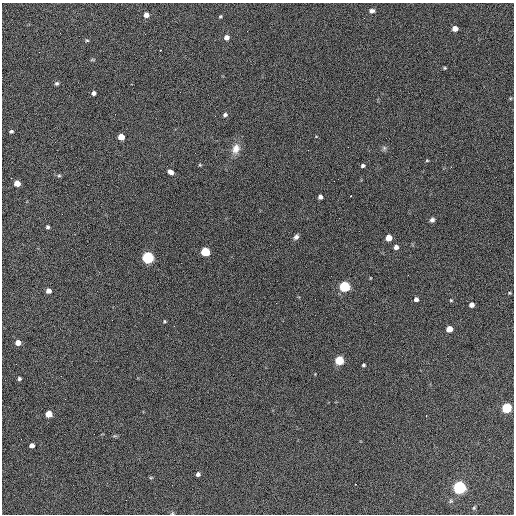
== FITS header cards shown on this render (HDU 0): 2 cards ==
NAXIS1  =                  512 / Axis length
NAXIS2  =                  512 / Axis length

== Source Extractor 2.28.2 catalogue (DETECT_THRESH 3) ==
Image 512 x 512 px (HDU 0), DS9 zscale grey, 1 PNG px = 1 image px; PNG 516 x 516 px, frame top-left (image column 1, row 512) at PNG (2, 3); no overlay
Background 587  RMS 26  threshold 78.1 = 3 sigma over >= 5 px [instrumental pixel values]
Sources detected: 63; all 63 listed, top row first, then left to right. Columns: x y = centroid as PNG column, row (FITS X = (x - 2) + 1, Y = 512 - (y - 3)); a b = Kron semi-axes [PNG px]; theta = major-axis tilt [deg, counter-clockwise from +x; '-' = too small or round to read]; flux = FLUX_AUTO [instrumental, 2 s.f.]
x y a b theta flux
372 11 7 5 1 5300
146 15 4 4 - 13000
220 16 4 3 - 1900
364 18 3 2 - 1500
455 29 5 4 - 15000
247 31 2 2 - 1500
226 37 5 5 - 9700
87 40 5 4 - 2000
160 50 3 2 - 3000
92 60 6 3 0 1800
444 68 4 3 - 2100
57 83 5 5 - 2900
93 93 4 4 - 5800
225 115 5 5 - 4100
11 131 4 3 - 3100
121 137 5 5 - 27000
384 148 6 6 - 3700
236 149 14 10 69 16000
427 160 5 3 - 1600
200 165 5 4 - 1700
363 166 4 3 - 3500
451 167 3 2 - 1900
170 172 6 5 - 9100
59 176 5 4 - 2400
17 183 5 5 - 25000
351 196 3 2 - 5500
320 197 4 4 - 6800
432 220 6 5 - 5100
48 227 4 3 - 3400
296 237 7 5 50 5100
389 238 5 5 - 26000
396 247 4 4 - 8900
205 252 5 5 - 110000
148 258 5 5 - 320000
408 275 2 2 - 1000
370 278 3 2 - 1100
344 286 5 5 - 240000
48 291 4 4 - 11000
509 293 5 4 - 1700
416 299 4 4 - 6200
451 300 4 3 - 1600
276 303 2 2 - 1100
472 305 4 4 - 9700
165 321 5 4 - 1900
449 329 5 5 - 25000
18 343 5 4 - 19000
339 360 5 5 - 110000
16 364 2 2 - 860
363 365 3 3 - 2600
19 379 3 3 - 3400
65 399 2 2 - 1000
507 408 5 5 - 160000
49 414 5 5 - 34000
426 415 3 2 - 3400
115 436 7 4 -16 2200
32 445 4 4 - 9000
198 474 4 4 - 5100
151 478 6 3 1 1700
355 484 3 2 - 3100
460 487 5 5 - 510000
126 500 2 2 - 690
474 508 5 4 - 2000
172 513 5 4 - 1900
At the frame edge (FLAGS 8, measured only in part): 1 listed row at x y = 172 513